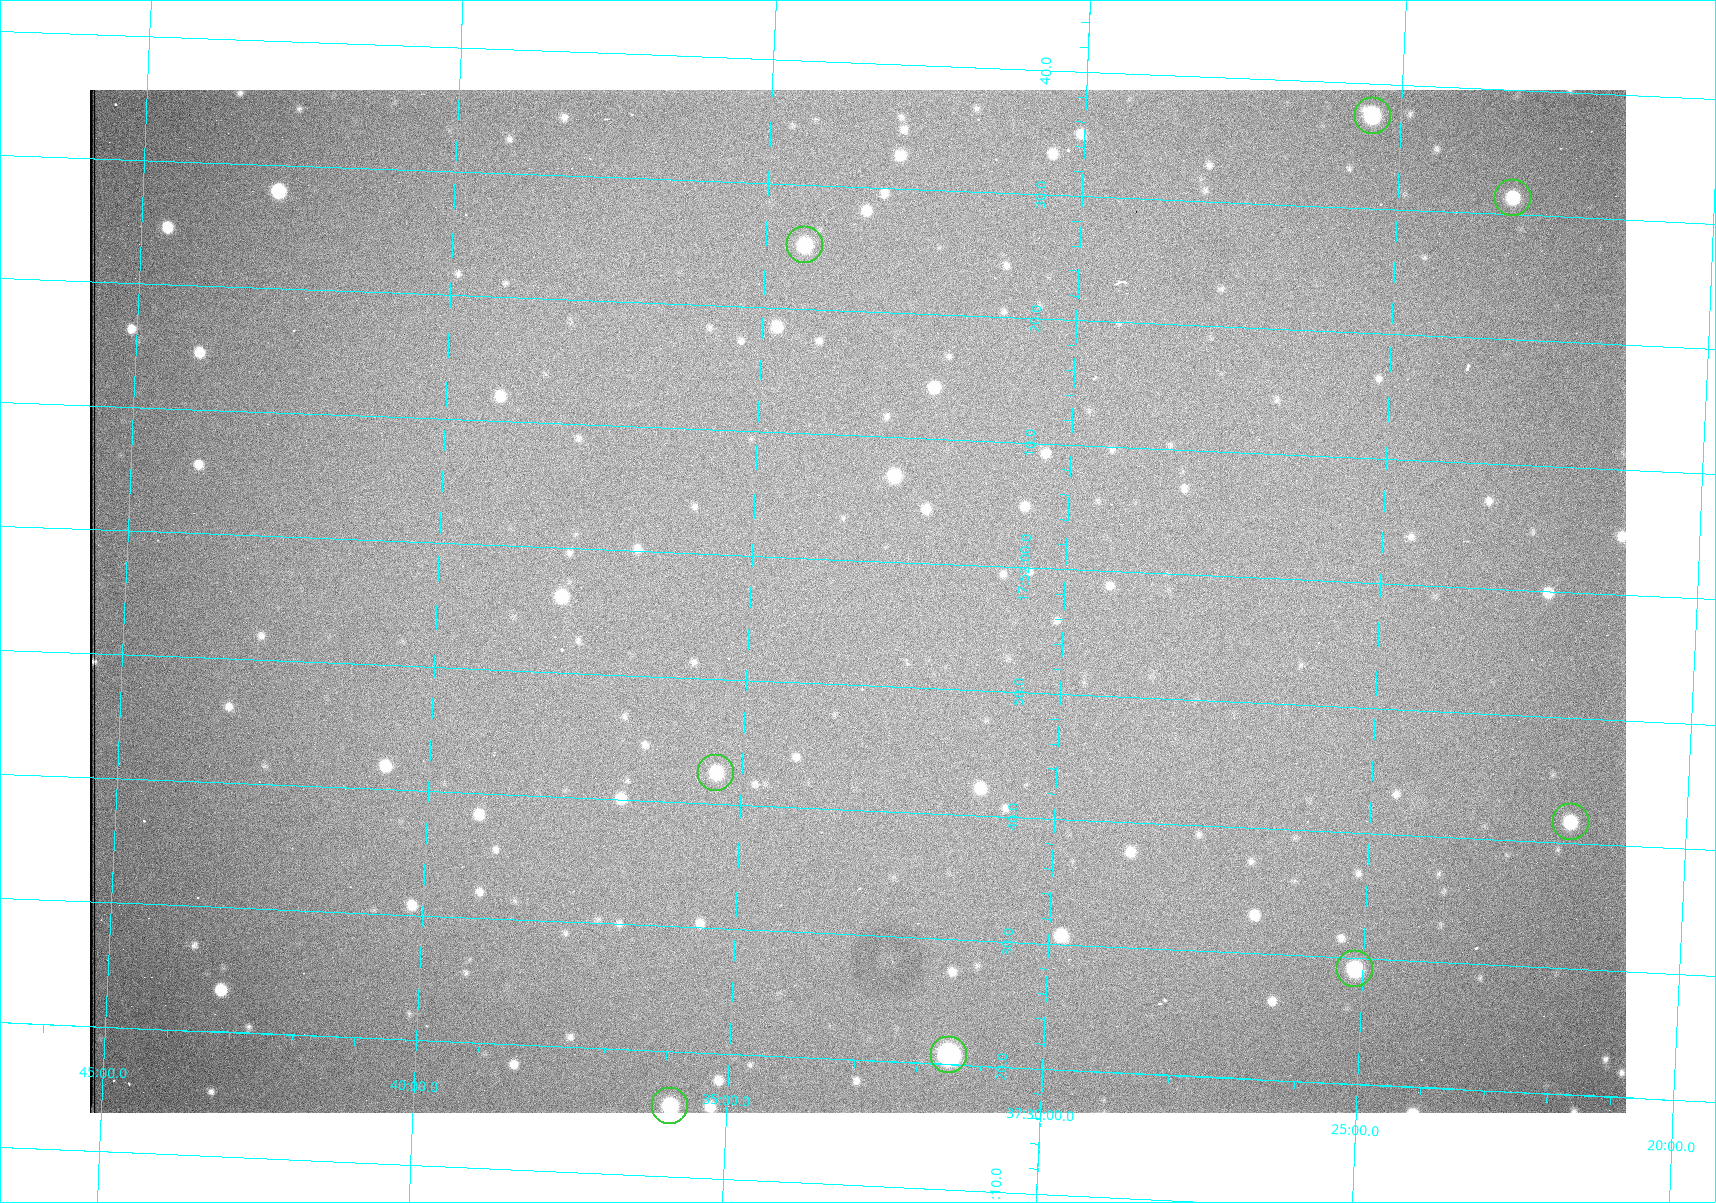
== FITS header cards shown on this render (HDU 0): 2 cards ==
NAXIS1  =                 1536 /fastest changing axis
NAXIS2  =                 1023 /next to fastest changing axis

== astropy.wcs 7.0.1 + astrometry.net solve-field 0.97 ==
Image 1536 x 1023 px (HDU 0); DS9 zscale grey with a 90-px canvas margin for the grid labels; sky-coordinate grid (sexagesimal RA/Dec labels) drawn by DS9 from the SOLVED WCS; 8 Tycho-2 reference stars matched to detected sources circled (green)
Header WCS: RA---TAN/DEC--TAN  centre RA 17:51:57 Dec +37:33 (267.99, +37.55 deg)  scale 0.958 arcsec/px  FOV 24.5' x 16.3'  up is +87 deg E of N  parity flipped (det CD > 0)
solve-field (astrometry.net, Tycho-2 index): VERIFIED the header's WCS against the Tycho-2 star catalogue (8 matches, 0 conflicts) and refined it, rather than solving blind
Solved WCS: RA---TAN-SIP/DEC--TAN-SIP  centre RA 17:51:57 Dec +37:33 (267.99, +37.55 deg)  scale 0.956 arcsec/px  FOV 24.5' x 16.3'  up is +87 deg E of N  parity flipped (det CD > 0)
The solver's refit moves the header's centre by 0.73 arcsec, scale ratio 0.998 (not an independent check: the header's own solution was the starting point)
Tycho-2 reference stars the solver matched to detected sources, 8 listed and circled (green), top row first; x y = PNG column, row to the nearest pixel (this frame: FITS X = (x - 90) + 1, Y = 1023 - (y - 90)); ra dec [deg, ICRS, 3 dp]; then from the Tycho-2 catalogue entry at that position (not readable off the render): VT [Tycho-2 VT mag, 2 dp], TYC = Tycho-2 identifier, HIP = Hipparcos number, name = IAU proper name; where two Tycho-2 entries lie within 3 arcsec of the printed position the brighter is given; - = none
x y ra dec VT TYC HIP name
1373 116 268.156 +37.424 11.25 2620-712-1 - -
1513 198 268.131 +37.386 12.62 2620-526-1 - -
805 245 268.105 +37.573 11.82 3089-995-1 - -
716 773 267.927 +37.590 11.84 3089-1137-1 - -
1571 822 267.924 +37.364 11.94 2620-391-1 - -
1355 969 267.871 +37.419 11.35 2620-812-1 - -
949 1055 267.836 +37.525 9.96 3089-889-1 - -
670 1106 267.815 +37.598 11.54 3089-1081-1 - -